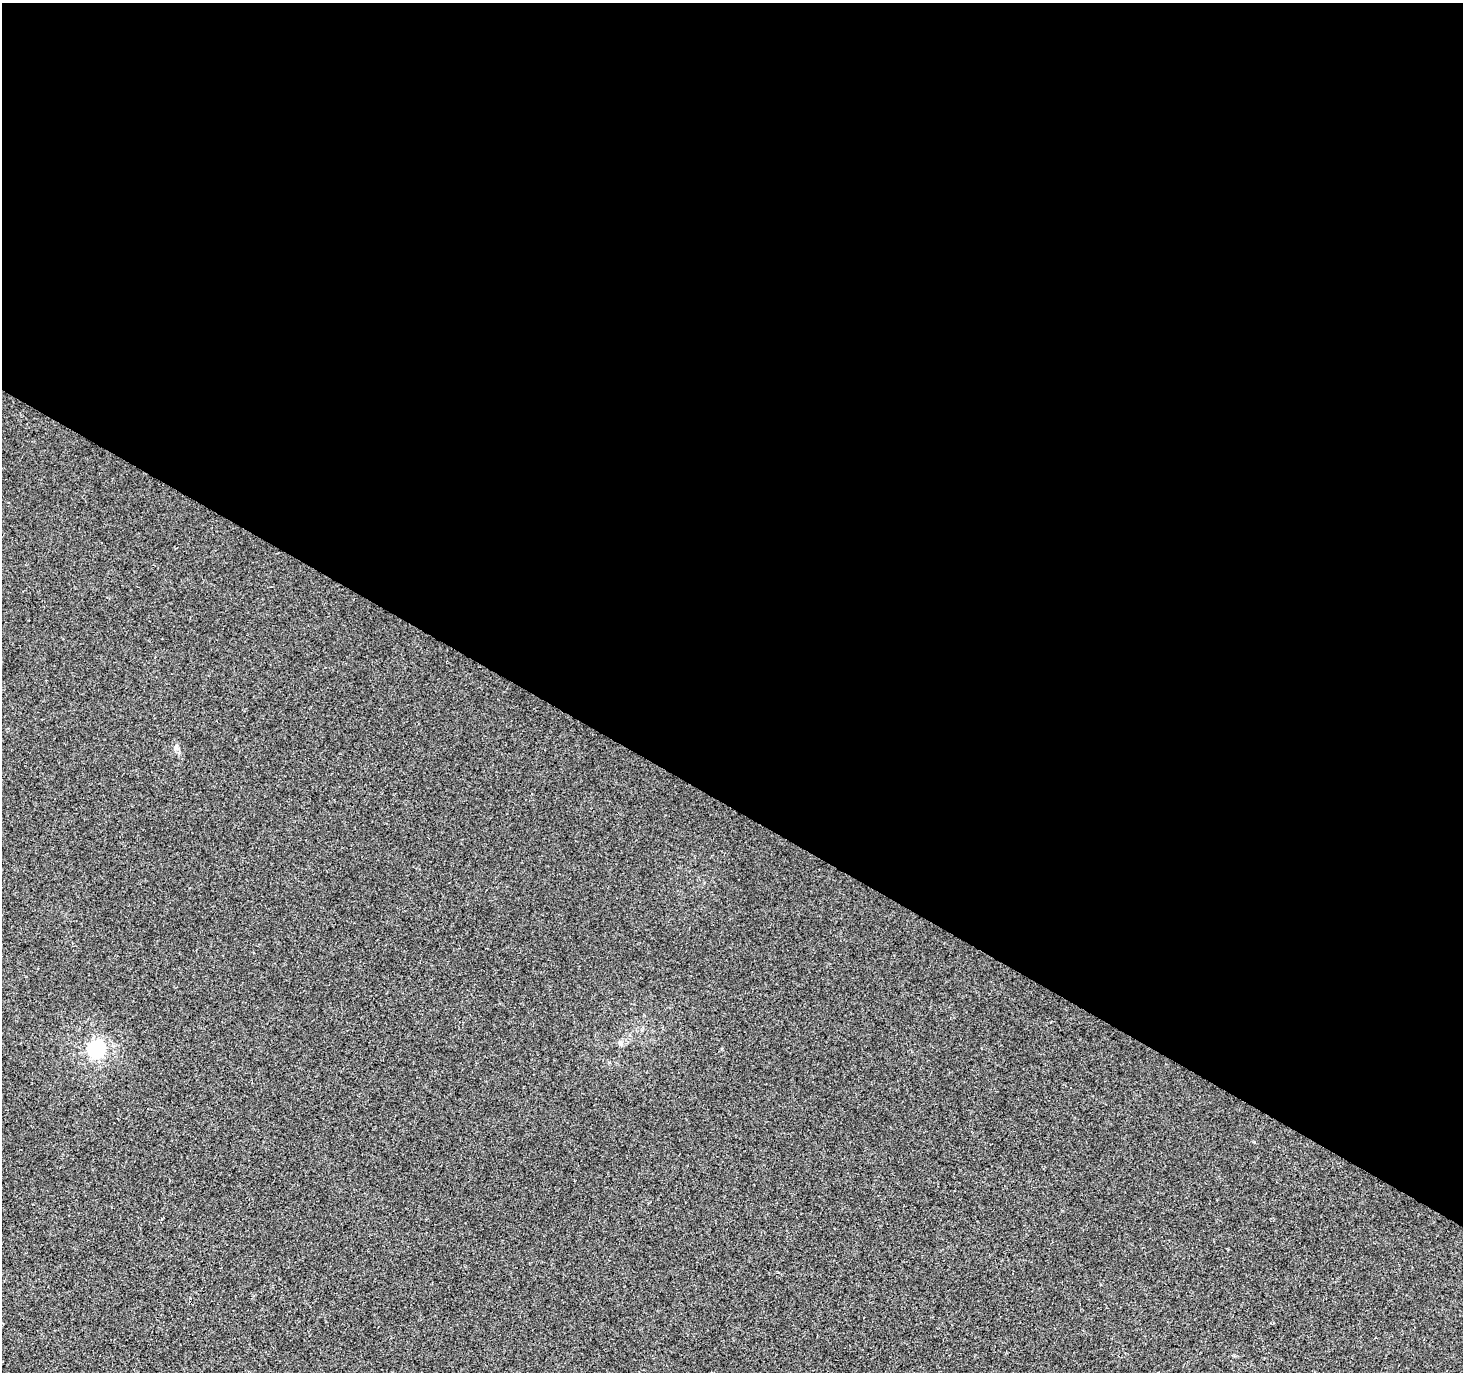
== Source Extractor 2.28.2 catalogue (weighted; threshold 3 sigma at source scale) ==
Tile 3 of 4 x 4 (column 3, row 1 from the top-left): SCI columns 2933-4393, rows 4369-5738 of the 5856 x 5932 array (HDU 1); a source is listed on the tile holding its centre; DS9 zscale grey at full resolution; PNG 1465 x 1374 px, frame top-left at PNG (2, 3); no overlay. Shown black and unused: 59% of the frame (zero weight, under 3 of 4 exposures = <1% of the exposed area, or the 3 px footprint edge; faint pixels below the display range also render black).
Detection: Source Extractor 2.28.2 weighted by HDU 2 'WHT'; one run over the whole footprint, this tile lists its part. Background 0.0017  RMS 0.003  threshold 0.0137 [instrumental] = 3 sigma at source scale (4.5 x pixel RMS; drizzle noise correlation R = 1.50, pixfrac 1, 0.0396/0.0396 arcsec/px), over >= 5 px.
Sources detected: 3; all 3 listed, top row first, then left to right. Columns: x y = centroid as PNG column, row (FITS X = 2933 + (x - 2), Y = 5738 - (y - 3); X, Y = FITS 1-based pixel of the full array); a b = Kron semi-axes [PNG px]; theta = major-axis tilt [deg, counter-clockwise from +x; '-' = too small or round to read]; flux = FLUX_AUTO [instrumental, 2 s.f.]
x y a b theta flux
176 747 10 6 -90 0.93
620 1044 7 6 - 0.75
96 1049 6 6 - 95